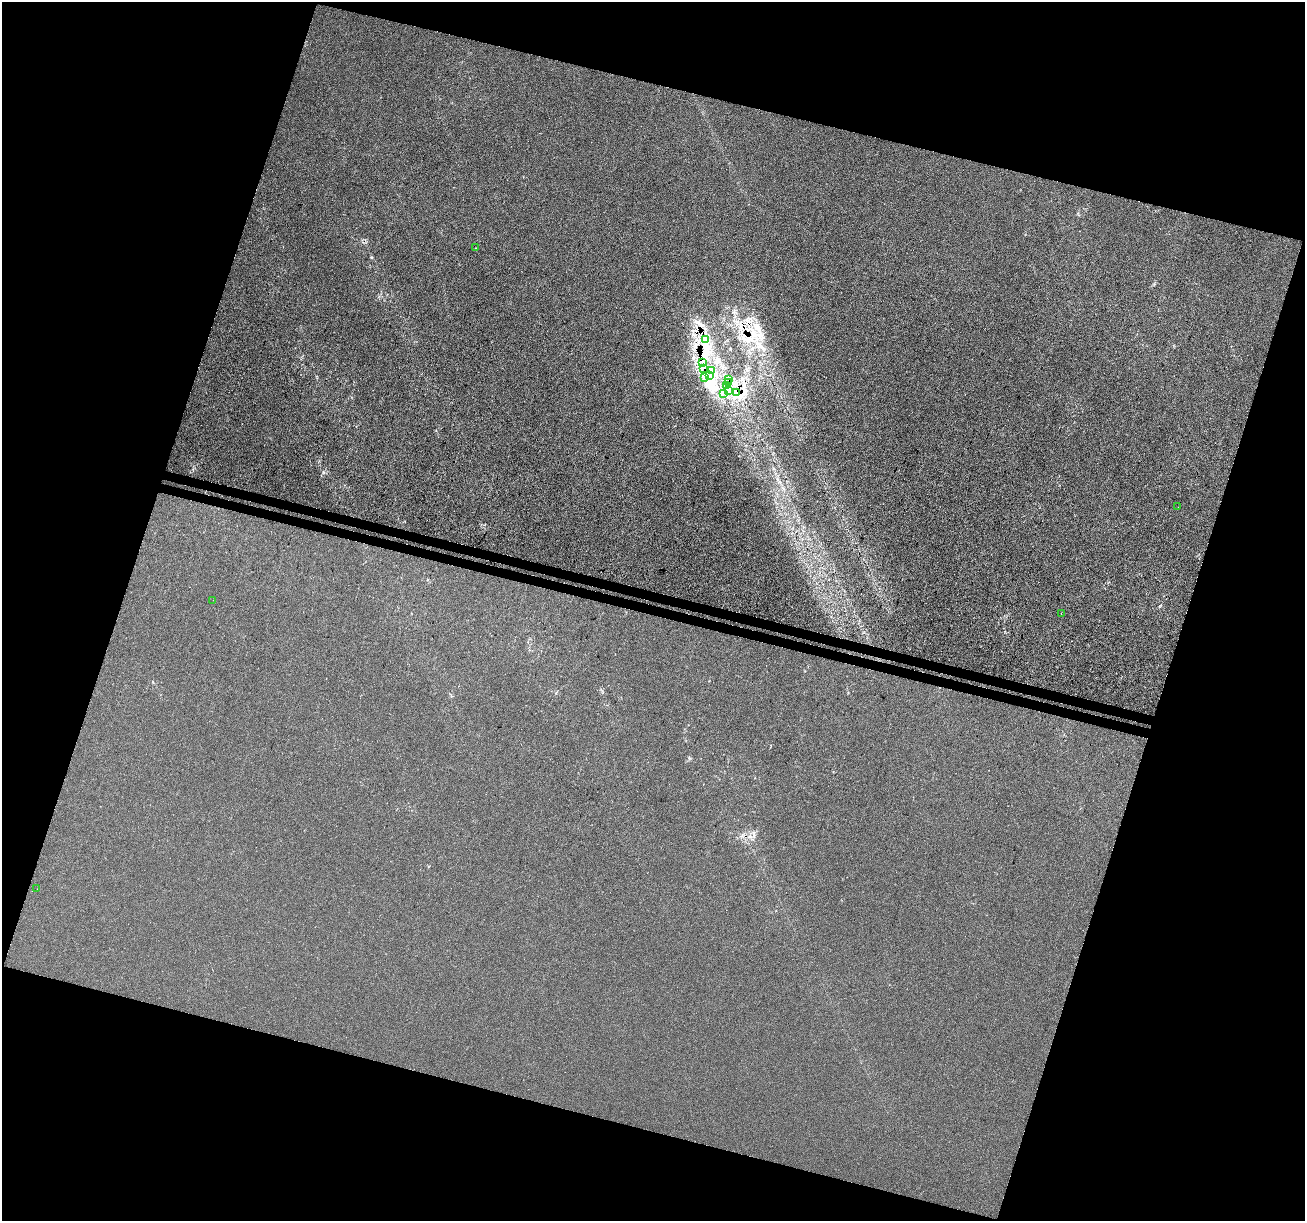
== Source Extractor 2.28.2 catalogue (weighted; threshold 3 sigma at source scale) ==
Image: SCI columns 44-5252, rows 275-5148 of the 5304 x 5485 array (HDU 1 of 3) = the unmasked area's bounding box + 8 px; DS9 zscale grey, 4 x 4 block average (1 PNG px = mean of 4 x 4 image px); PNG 1307 x 1223 px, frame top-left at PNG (2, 2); each listed source drawn as its Kron ellipse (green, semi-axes under 4 px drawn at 4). Shown black and unused: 36% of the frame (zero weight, under 3 of 4 exposures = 6% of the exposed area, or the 3 px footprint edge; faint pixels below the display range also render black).
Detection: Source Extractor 2.28.2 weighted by HDU 2 'WHT'. Background -8.97e-04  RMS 0.0032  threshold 0.0142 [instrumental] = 3 sigma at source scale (4.5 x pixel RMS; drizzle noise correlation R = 1.50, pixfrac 1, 0.0396/0.0396 arcsec/px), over >= 5 px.
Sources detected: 21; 3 cosmic-ray / hot-pixel residue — neither listed nor drawn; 1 coinciding with a brighter row at this scale — not listed separately; the other 17 listed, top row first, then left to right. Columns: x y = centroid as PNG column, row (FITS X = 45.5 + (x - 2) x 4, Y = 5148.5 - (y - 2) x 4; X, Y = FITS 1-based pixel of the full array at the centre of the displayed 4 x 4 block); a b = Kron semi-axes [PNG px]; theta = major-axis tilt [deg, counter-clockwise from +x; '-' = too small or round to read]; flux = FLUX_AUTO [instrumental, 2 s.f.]
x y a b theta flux
475 248 2 2 - 0.57
705 339 3 2 - 1.5
702 363 2 2 - 0.76
704 369 3 2 - 0.9
712 371 2 2 - 0.81
709 376 2 2 - 0.6
705 377 2 2 - 0.77
728 379 3 2 - 2.3
729 383 3 3 - 5.3
726 385 2 2 - 1.3
728 391 2 2 - 1.1
723 393 2 2 - 0.73
736 393 4 3 - 4.3
1178 507 2 2 - 0.29
213 600 2 2 - 0.24
1061 613 2 2 - 2.4
37 889 2 2 - 0.35
Overlapping masked pixels (flux is a lower limit): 5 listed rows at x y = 704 369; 712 371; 728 379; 729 383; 736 393
Diffuse or blended objects may show on this block-average render without a row.